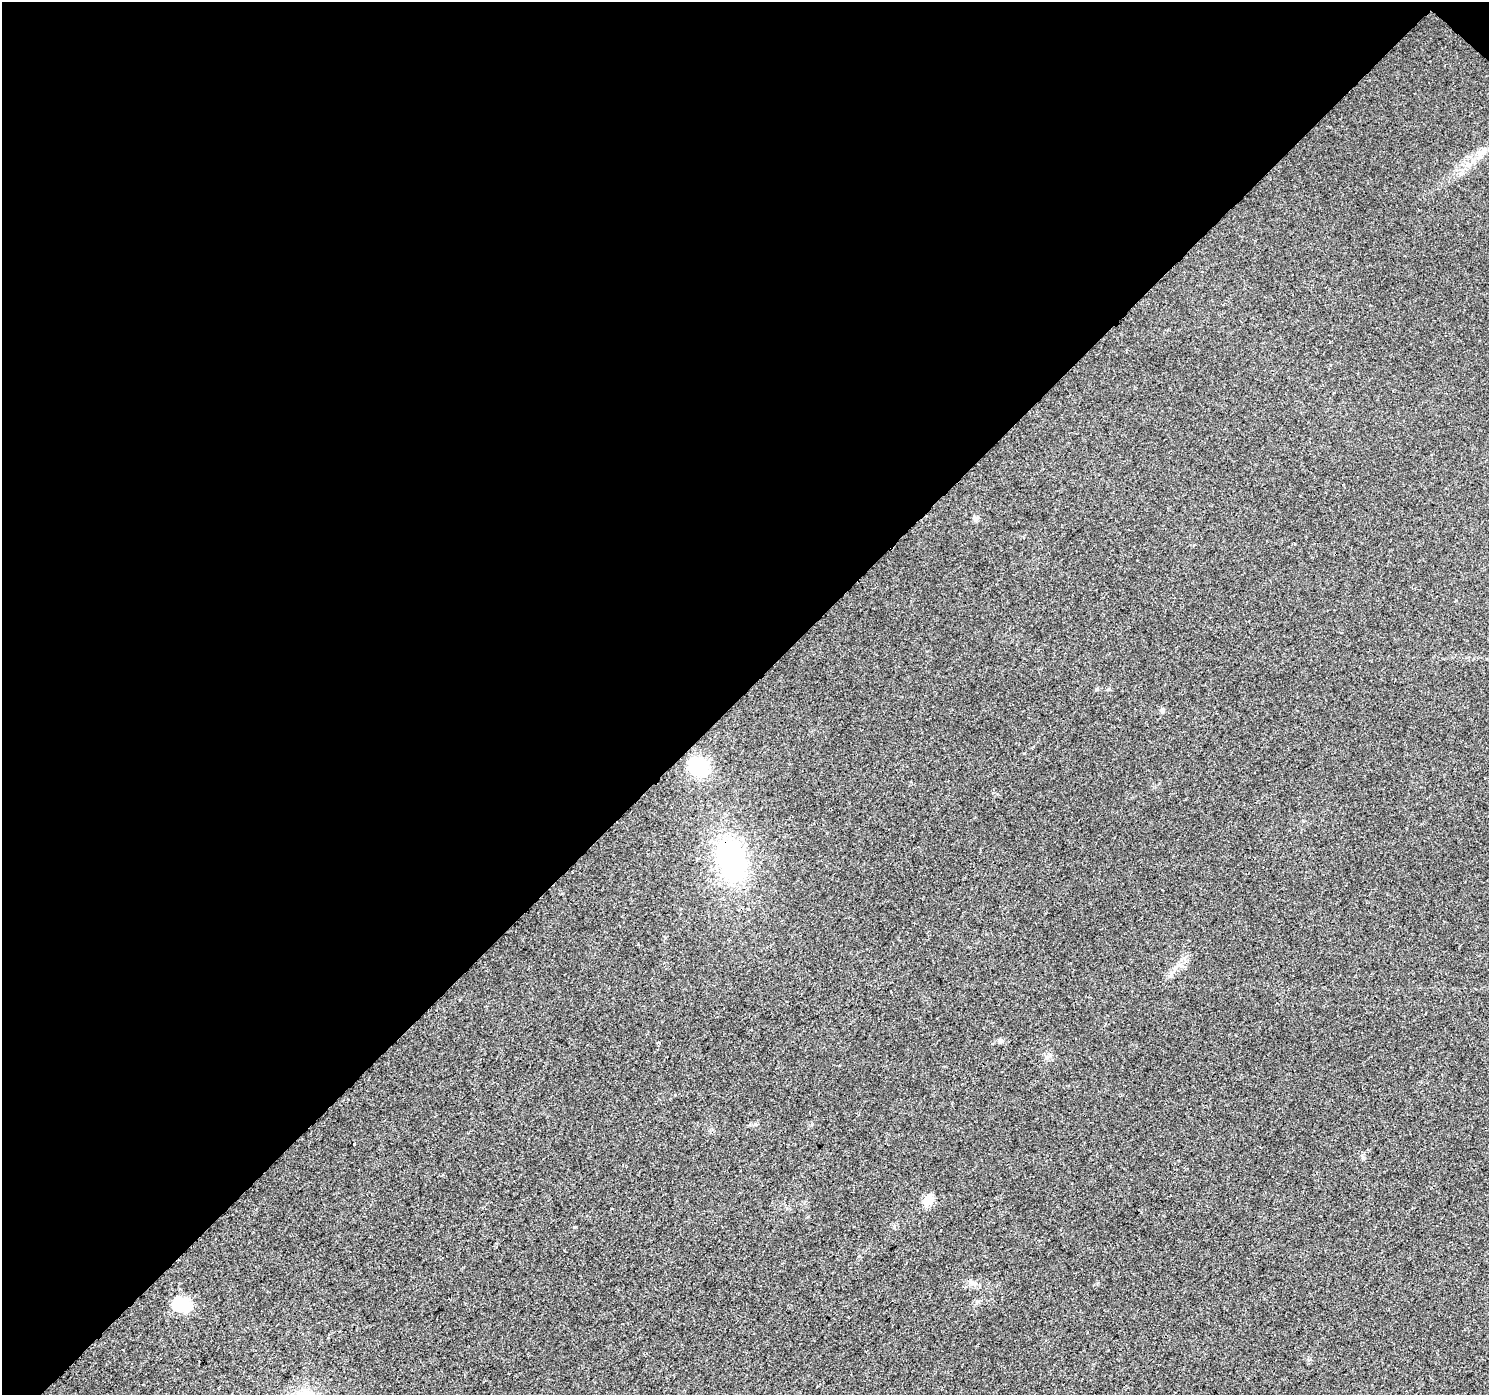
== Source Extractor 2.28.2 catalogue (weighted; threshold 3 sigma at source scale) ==
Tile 2 of 4 x 4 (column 2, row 1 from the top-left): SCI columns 1567-3053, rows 4476-5868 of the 6101 x 6099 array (HDU 1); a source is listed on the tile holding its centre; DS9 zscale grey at full resolution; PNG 1491 x 1397 px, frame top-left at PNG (2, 2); no overlay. Shown black and unused: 50% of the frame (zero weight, under 3 of 4 exposures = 7% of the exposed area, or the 3 px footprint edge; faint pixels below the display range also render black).
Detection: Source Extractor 2.28.2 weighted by HDU 2 'WHT'; one run over the whole footprint, this tile lists its part. Background 0.0206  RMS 0.0036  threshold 0.0164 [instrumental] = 3 sigma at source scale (4.5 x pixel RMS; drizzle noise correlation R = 1.50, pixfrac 1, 0.0396/0.0396 arcsec/px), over >= 5 px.
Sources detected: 10; all 10 listed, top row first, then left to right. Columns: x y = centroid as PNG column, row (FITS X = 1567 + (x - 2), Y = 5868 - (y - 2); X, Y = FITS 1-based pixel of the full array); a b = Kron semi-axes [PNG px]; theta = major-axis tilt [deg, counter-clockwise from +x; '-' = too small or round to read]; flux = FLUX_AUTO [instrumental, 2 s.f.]
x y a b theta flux
1481 152 18 8 42 3.3
1097 689 5 4 - 0.5
1162 711 7 6 - 0.83
699 767 20 18 16 16
731 859 36 23 -69 66
1001 1041 7 5 19 0.83
354 1144 3 3 - 1.5
928 1200 6 6 - 16
972 1283 8 6 -1 1.3
182 1305 22 15 -16 11
Overlapping masked pixels (flux is a lower limit): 1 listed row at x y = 731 859
Unlisted compact peaks at least as high as the median listed source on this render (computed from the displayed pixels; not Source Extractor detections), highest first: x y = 574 1227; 1024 753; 894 1227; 1363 1158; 977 1301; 1109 689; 1098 1283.